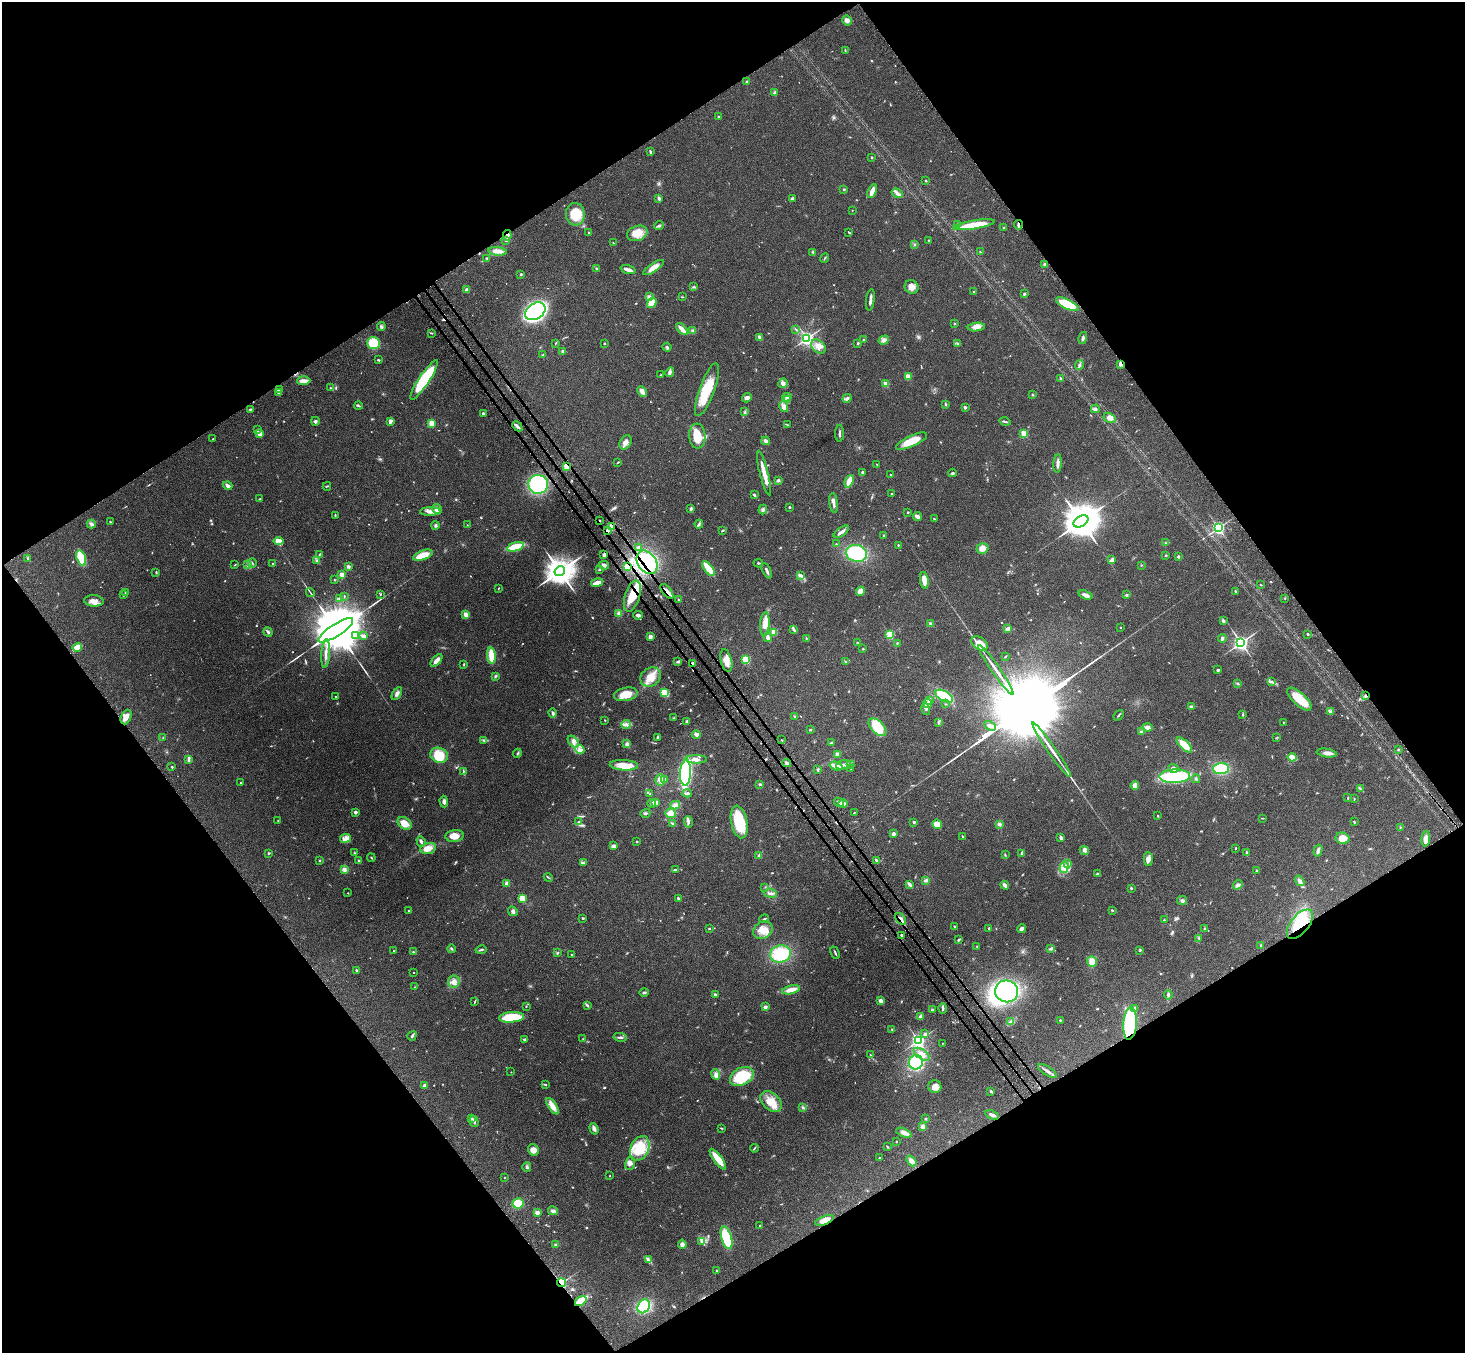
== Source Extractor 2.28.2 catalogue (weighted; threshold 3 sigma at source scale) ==
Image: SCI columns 81-5931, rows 354-5756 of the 6009 x 5974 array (HDU 1 of 3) = the unmasked area's bounding box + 8 px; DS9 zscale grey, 4 x 4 block average (1 PNG px = mean of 4 x 4 image px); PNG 1467 x 1355 px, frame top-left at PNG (2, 2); each listed source drawn as its Kron ellipse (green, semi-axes under 4 px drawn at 4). Shown black and unused: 49% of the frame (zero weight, under 3 of 4 exposures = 5% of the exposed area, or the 3 px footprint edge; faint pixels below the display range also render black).
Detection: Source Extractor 2.28.2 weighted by HDU 2 'WHT'. Background 0.214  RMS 0.0086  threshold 0.0387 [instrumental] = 3 sigma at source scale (4.5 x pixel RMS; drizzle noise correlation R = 1.50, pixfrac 1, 0.05/0.05 arcsec/px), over >= 5 px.
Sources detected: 761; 14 too faint to see at this stretch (4 x 4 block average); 2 inside a brighter object's white glare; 7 cosmic-ray / hot-pixel residue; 1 long thin detection or spike segment (spike, bleed or trail) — neither listed nor drawn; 7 coinciding with a brighter row at this scale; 33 inside a brighter listed object's ellipse — not listed separately; of the other 697, all 500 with FLUX_AUTO >= 2.77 (the completeness limit of this list) listed and drawn (197 fainter detections not listed), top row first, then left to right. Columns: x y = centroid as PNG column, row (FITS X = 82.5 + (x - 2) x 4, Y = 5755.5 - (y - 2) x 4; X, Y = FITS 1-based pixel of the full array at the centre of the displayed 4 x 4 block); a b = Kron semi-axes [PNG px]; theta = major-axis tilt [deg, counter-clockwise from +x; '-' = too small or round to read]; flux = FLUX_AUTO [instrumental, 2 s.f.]
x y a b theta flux
847 20 5 4 - 18
845 50 2 2 - 2.9
746 82 2 2 - 3.8
774 93 4 3 - 9.4
719 117 2 2 - 30
650 152 3 2 - 7.2
872 157 2 2 - 6.6
926 181 2 2 - 11
843 189 3 2 - 4.4
872 191 7 3 68 43
897 193 6 3 -34 17
659 198 4 2 - 11
792 199 3 2 - 11
852 210 2 2 - 6.3
575 214 11 9 -87 120
958 225 3 2 - 4
974 225 21 3 9 160
1018 225 4 2 - 11
659 226 5 2 - 8.5
1003 228 2 2 - 3.3
849 232 2 2 - 7.5
589 233 3 2 - 5.5
637 233 10 7 19 65
507 235 5 3 - 18
506 240 3 2 - 5
929 240 2 2 - 5.4
613 243 3 2 - 3.3
914 244 2 2 - 3.2
498 251 9 4 -5 30
813 252 3 3 - 6.1
980 252 3 2 - 3.7
487 258 2 2 - 6.4
825 258 5 2 - 4.2
1045 264 2 2 - 67
653 268 12 4 34 43
597 269 2 2 - 2.8
628 269 8 2 -19 40
521 274 2 2 - 9.6
694 287 3 2 - 5.8
911 287 7 6 - 33
467 290 3 2 - 24
974 292 3 2 - 7
1024 294 3 2 - 9.4
649 296 3 2 - 4
682 297 2 2 - 3.2
870 300 11 3 83 20
652 303 5 4 - 83
1067 304 12 4 -26 160
535 311 11 8 33 1700
954 324 3 2 - 4.9
381 326 4 3 - 10
976 327 8 4 5 26
682 329 7 3 -47 34
796 329 3 2 - 3.3
692 331 3 2 - 6.1
431 333 3 2 - 4.2
760 337 3 2 - 12
807 338 2 2 - 1800
1083 338 6 3 76 11
864 340 2 2 - 5.6
884 340 5 4 - 19
374 343 6 6 - 140
556 343 3 2 - 3.1
604 343 2 2 - 9.8
858 343 2 2 - 19
958 343 3 2 - 4.3
667 347 4 2 - 8.6
818 347 8 6 -40 36
563 351 3 2 - 13
543 355 3 2 - 3.9
378 360 3 2 - 6.2
1121 364 2 2 - 88
1079 365 5 2 - 9.4
670 372 5 3 - 12
661 375 3 2 - 3.1
908 376 2 2 - 170
1060 379 4 2 - 5.5
424 380 23 5 56 350
304 381 6 2 1 41
783 383 5 4 - 17
886 384 2 2 - 150
330 388 2 2 - 3.2
279 389 3 2 - 4.7
707 390 28 7 70 160
642 391 6 3 -64 25
278 393 4 3 - 10
1032 395 2 2 - 6.3
787 397 5 2 - 8.2
747 398 5 3 - 17
847 398 5 3 - 12
788 400 4 3 - 10
946 404 3 2 - 5.9
358 405 4 2 - 6.3
784 406 6 4 -79 26
965 408 4 3 - 6.3
251 409 3 2 - 5.5
1095 409 4 3 - 12
744 412 2 2 - 3
483 413 2 2 - 22
1110 418 6 4 -28 24
315 421 4 3 - 8.4
390 421 3 2 - 30
1005 421 5 2 - 7.4
432 423 2 2 - 220
788 425 4 2 - 4.2
517 426 6 3 -44 14
258 430 3 2 - 3.4
840 433 8 2 -90 11
1024 433 2 2 - 260
260 434 4 3 - 26
697 436 12 8 -86 110
213 439 2 2 - 6.1
766 441 4 3 - 17
911 441 17 5 25 93
625 442 8 5 55 27
618 462 3 2 - 3
1058 463 9 3 85 20
876 464 2 2 - 2.9
566 466 2 2 - 210
862 472 3 3 - 6.5
764 473 23 3 -76 72
952 473 4 2 - 7
891 475 3 2 - 3.5
778 480 4 3 - 7.5
849 481 6 3 67 100
538 484 10 9 - 370
228 486 5 2 - 19
327 486 4 2 - 3.9
892 494 2 2 - 3.7
754 495 2 2 - 12
259 499 2 2 - 5.4
834 503 10 3 -82 21
789 507 2 2 - 19
437 509 5 5 - 30
691 509 3 2 - 12
763 509 5 2 - 9.5
430 512 10 3 1 28
908 512 2 2 - 5.3
335 515 3 2 - 3.6
917 516 4 2 - 42
934 519 3 2 - 4
600 520 3 2 - 2.9
1081 521 8 5 32 20000
110 522 3 2 - 4.5
91 524 4 3 - 13
699 524 4 3 - 9.4
435 525 4 2 - 7.3
467 525 2 2 - 2.8
612 527 4 3 - 24
1218 528 2 2 - 1300
607 530 2 2 - 34
723 530 2 2 - 5.7
841 532 9 2 36 24
884 535 2 2 - 23
279 541 5 4 - 53
1166 543 3 2 - 4.2
836 544 2 2 - 3.8
898 545 2 2 - 3.5
515 547 9 3 16 140
638 547 3 2 - 16
982 548 6 5 - 37
856 553 11 8 -12 270
320 554 4 2 - 4.3
423 555 10 4 20 83
604 555 2 2 - 22
1166 555 2 2 - 4.3
1178 557 2 2 - 29
81 558 8 4 -72 190
28 559 3 3 - 6.5
1112 560 4 2 - 24
317 561 3 2 - 6.8
647 562 13 9 -54 320
252 563 4 2 - 4.4
758 563 5 2 - 6.3
273 564 2 2 - 3.6
235 565 3 2 - 2.8
248 565 3 2 - 5
604 565 5 3 - 13
1141 565 2 2 - 3.1
348 566 2 2 - 58
627 566 4 3 - 51
599 569 3 2 - 4.7
709 569 8 2 -53 140
560 571 6 4 33 11000
767 571 8 2 -63 14
156 572 3 2 - 3.5
342 575 2 2 - 160
801 575 4 3 - 9.5
334 580 2 2 - 4
924 580 8 4 -82 44
597 583 6 2 15 75
1260 585 2 2 - 3.4
498 588 3 2 - 2.8
667 591 9 2 -50 28
860 591 4 4 - 44
1235 591 4 2 - 3.7
310 592 4 2 - 4.6
125 593 3 2 - 4.3
381 594 4 2 - 3
124 595 2 2 - 3.2
1086 595 7 3 -19 23
1126 595 3 2 - 6.1
344 596 3 2 - 2.9
632 596 16 7 73 110
340 598 3 2 - 5.8
1285 598 2 2 - 3.3
679 600 3 2 - 4.2
94 601 9 5 -3 35
619 613 3 3 - 22
466 615 4 3 - 26
638 615 5 3 - 18
1223 621 3 3 - 12
930 623 3 2 - 5.7
765 624 12 5 86 39
1121 627 2 2 - 3.2
793 629 4 2 - 8.9
1008 629 4 3 - 23
336 630 20 6 33 64000
268 632 5 3 - 10
774 632 2 2 - 170
890 634 2 2 - 380
1308 634 2 2 - 5.5
355 636 3 2 - 8.4
364 636 2 2 - 47
650 637 3 3 - 18
768 637 5 3 - 17
806 638 2 2 - 3.4
1222 638 4 3 - 12
858 643 3 2 - 5.8
897 643 3 2 - 2.9
980 643 9 6 -33 77
1241 643 3 3 - 2200
77 647 5 2 - 110
863 649 2 2 - 4.6
326 653 14 2 85 26
491 656 8 3 -85 100
1005 657 4 2 - 3.2
746 659 2 2 - 420
436 660 7 3 48 30
726 661 11 5 -77 50
678 662 3 3 - 6.9
846 662 3 2 - 3.5
693 663 3 3 - 11
464 664 3 2 - 4.7
996 670 30 2 -55 63
1218 670 3 3 - 5.6
495 676 3 2 - 6.1
651 677 11 9 36 70
1272 682 3 2 - 4.8
1238 684 3 2 - 3.1
397 693 7 3 59 17
664 693 4 3 - 77
626 694 12 6 10 72
1365 695 3 2 - 5.3
944 696 9 5 -28 160
336 697 2 2 - 7.1
1299 699 15 6 -43 130
929 700 4 2 - 6.8
928 704 4 3 - 15
945 704 2 2 - 3.2
1191 706 4 2 - 6.5
926 709 6 2 -76 7.3
1330 711 3 3 - 9
553 713 4 4 - 9.5
1119 715 6 2 50 5.3
1242 715 3 2 - 4.1
795 716 3 2 - 4.8
126 717 7 5 66 30
674 718 2 2 - 3.1
605 720 2 2 - 3.8
687 721 3 3 - 6.1
1283 722 2 2 - 5.6
938 723 2 2 - 3.7
626 724 4 3 - 17
990 726 6 3 -30 17
878 727 11 6 -43 140
1147 727 5 3 - 24
810 730 3 2 - 4.3
1141 732 4 3 - 8.4
696 734 4 3 - 17
658 737 3 2 - 7.3
1277 737 2 2 - 3.9
163 738 2 2 - 3.1
484 740 3 3 - 7
782 740 3 2 - 3
573 742 7 4 -50 22
831 743 3 2 - 6.5
627 744 4 3 - 13
1184 745 10 4 -44 86
580 749 5 4 - 19
1052 750 33 2 -55 71
1398 750 2 2 - 13
517 753 4 2 - 5.3
1327 753 10 4 -9 24
837 754 2 2 - 81
439 755 9 7 -19 110
1292 757 4 3 - 50
696 759 10 4 0 28
188 760 4 2 - 8.5
787 763 4 2 - 17
624 765 14 5 -3 81
843 765 7 2 19 16
850 765 2 2 - 3.4
836 766 6 3 -17 40
172 767 2 2 - 13
1173 768 5 3 - 19
818 769 2 2 - 3.3
851 769 2 2 - 3
1221 769 8 5 3 180
463 771 3 2 - 4.3
686 773 13 5 86 590
1175 776 15 7 2 270
665 779 3 2 - 7.6
1196 779 4 2 - 6.1
660 780 5 4 - 27
241 783 2 2 - 15
760 784 3 3 - 6
1135 786 4 3 - 42
1360 788 4 2 - 5.7
687 793 5 3 - 8.7
650 794 2 2 - 11
1348 797 3 2 - 3.1
1354 799 3 2 - 3.3
444 802 6 3 -87 18
839 802 5 3 - 19
652 803 4 3 - 13
656 803 3 3 - 31
843 804 4 3 - 19
675 805 5 3 - 21
355 812 3 3 - 10
854 812 3 2 - 3.2
645 813 5 3 - 8.6
671 813 5 4 - 33
1158 816 2 2 - 13
1262 818 3 2 - 2.8
278 820 2 2 - 9
578 822 3 2 - 3.8
688 822 6 3 -89 12
739 822 16 8 -79 240
914 822 2 2 - 30
1354 822 2 2 - 4.9
405 823 8 5 -36 58
673 824 3 2 - 13
937 824 5 4 - 63
999 824 3 3 - 14
1400 827 3 2 - 2.8
893 834 3 2 - 18
455 836 9 6 8 52
963 837 3 2 - 4.7
346 838 5 3 - 21
1061 838 3 2 - 23
1342 838 7 5 -14 74
1426 839 8 3 86 37
421 841 5 3 - 12
637 841 2 2 - 4.2
614 846 3 3 - 19
428 848 8 5 15 50
1235 849 2 2 - 4.1
1084 850 5 3 - 11
1318 851 6 3 72 17
354 853 2 2 - 3.1
1022 853 3 2 - 6.1
1247 853 4 2 - 8.8
269 854 2 2 - 3.3
1005 855 3 2 - 4.5
759 856 3 3 - 9.6
371 858 4 2 - 3.7
1148 859 7 4 -88 24
319 860 2 2 - 4.6
876 860 2 2 - 14
359 861 3 2 - 7.5
583 863 3 2 - 5.8
1068 863 3 2 - 5.2
1064 867 6 4 76 24
675 869 3 2 - 4.1
344 870 4 3 - 17
1257 871 2 2 - 4.5
1098 874 4 2 - 9.1
548 877 4 2 - 4.3
926 880 4 3 - 10
1300 881 6 3 -55 20
507 884 2 2 - 88
910 885 3 2 - 5.8
1005 885 4 2 - 22
1238 885 5 3 - 14
765 887 2 2 - 3
1131 888 2 2 - 17
348 893 2 2 - 7
771 893 6 3 -6 14
522 898 2 2 - 250
678 898 3 2 - 8.7
1182 901 5 4 - 12
1112 910 3 2 - 4.6
409 911 2 2 - 5.6
513 911 5 3 - 14
583 918 3 2 - 4.6
764 919 5 2 - 4.6
901 919 6 2 -50 15
1164 920 3 2 - 3.2
1300 924 17 9 50 210
955 927 4 2 - 4.9
989 928 3 2 - 6.9
709 929 3 2 - 4.6
1021 929 4 3 - 13
1204 929 3 2 - 4
763 930 10 8 33 58
902 935 2 2 - 7.3
1199 938 2 2 - 4.2
959 940 3 2 - 8.1
977 946 3 2 - 2.9
1261 946 3 2 - 7
451 949 4 2 - 6
1051 949 3 3 - 9.6
481 950 5 2 - 8
393 951 2 2 - 6.3
1140 951 2 2 - 3.3
413 952 2 2 - 3.2
558 953 4 2 - 5
835 953 7 2 -67 7.7
571 954 2 2 - 5.2
780 954 10 8 12 260
1092 962 5 5 - 43
356 970 3 2 - 4.2
414 972 2 2 - 4.5
454 982 6 5 - 30
415 987 3 2 - 3.4
791 990 9 3 13 45
1007 991 12 11 - 640
644 992 5 3 - 7.6
715 994 2 2 - 28
1168 995 4 3 - 8.4
881 1001 3 2 - 26
474 1002 4 2 - 4.3
526 1006 2 2 - 3.1
587 1006 4 2 - 7.1
765 1007 3 3 - 12
943 1008 5 2 - 7.4
1134 1009 2 2 - 61
932 1010 3 2 - 4.2
920 1016 4 2 - 8.2
511 1017 12 5 4 170
1060 1020 2 2 - 4.2
1011 1022 3 2 - 5.8
1130 1024 16 7 86 460
892 1030 3 2 - 3.5
925 1034 2 2 - 27
412 1036 5 2 - 8.3
620 1037 6 2 -10 9.1
525 1039 4 2 - 11
583 1039 2 2 - 3.2
918 1041 2 2 - 1600
943 1043 2 2 - 4.5
922 1054 9 5 -34 38
871 1055 2 2 - 3.2
916 1062 7 7 - 240
1047 1071 11 3 -34 17
511 1072 2 2 - 4.4
716 1075 5 4 - 21
742 1076 12 8 28 220
545 1084 3 2 - 4.8
425 1086 2 2 - 24
935 1087 6 6 - 33
991 1091 3 2 - 7.9
771 1102 12 8 -43 85
553 1106 9 4 -56 45
803 1107 4 2 - 5.6
992 1115 7 3 -22 19
471 1118 3 3 - 9.3
925 1119 3 2 - 5.2
474 1121 6 3 -74 10
923 1127 2 2 - 130
722 1128 2 2 - 3
594 1129 6 3 -70 18
904 1133 8 3 -22 34
896 1141 2 2 - 9.4
887 1147 3 2 - 4.3
640 1148 13 9 65 150
754 1148 4 2 - 4.5
533 1150 6 5 - 36
879 1158 2 2 - 12
718 1159 13 4 -54 93
911 1161 6 3 -51 23
630 1163 6 5 - 18
527 1167 4 3 - 9.1
610 1176 2 2 - 6.5
505 1178 2 2 - 6.2
518 1203 6 5 - 120
553 1211 5 3 - 17
537 1213 2 2 - 110
824 1220 10 4 21 45
760 1225 2 2 - 5.3
726 1238 12 5 -74 260
701 1241 3 3 - 8.3
682 1244 4 4 - 18
555 1245 2 2 - 4.1
648 1259 4 2 - 6.7
717 1271 2 2 - 24
562 1283 4 3 - 200
581 1301 6 3 34 150
644 1306 7 5 57 290
Overlapping masked pixels (flux is a lower limit): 21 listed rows (the first 20) at x y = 1018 225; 507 235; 1121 364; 517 426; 566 466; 600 520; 612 527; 607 530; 604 555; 647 562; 627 566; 667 591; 632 596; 693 663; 1365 695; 901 919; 1300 924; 1130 1024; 824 1220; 562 1283
Diffuse or blended objects may show on this block-average render without a row.